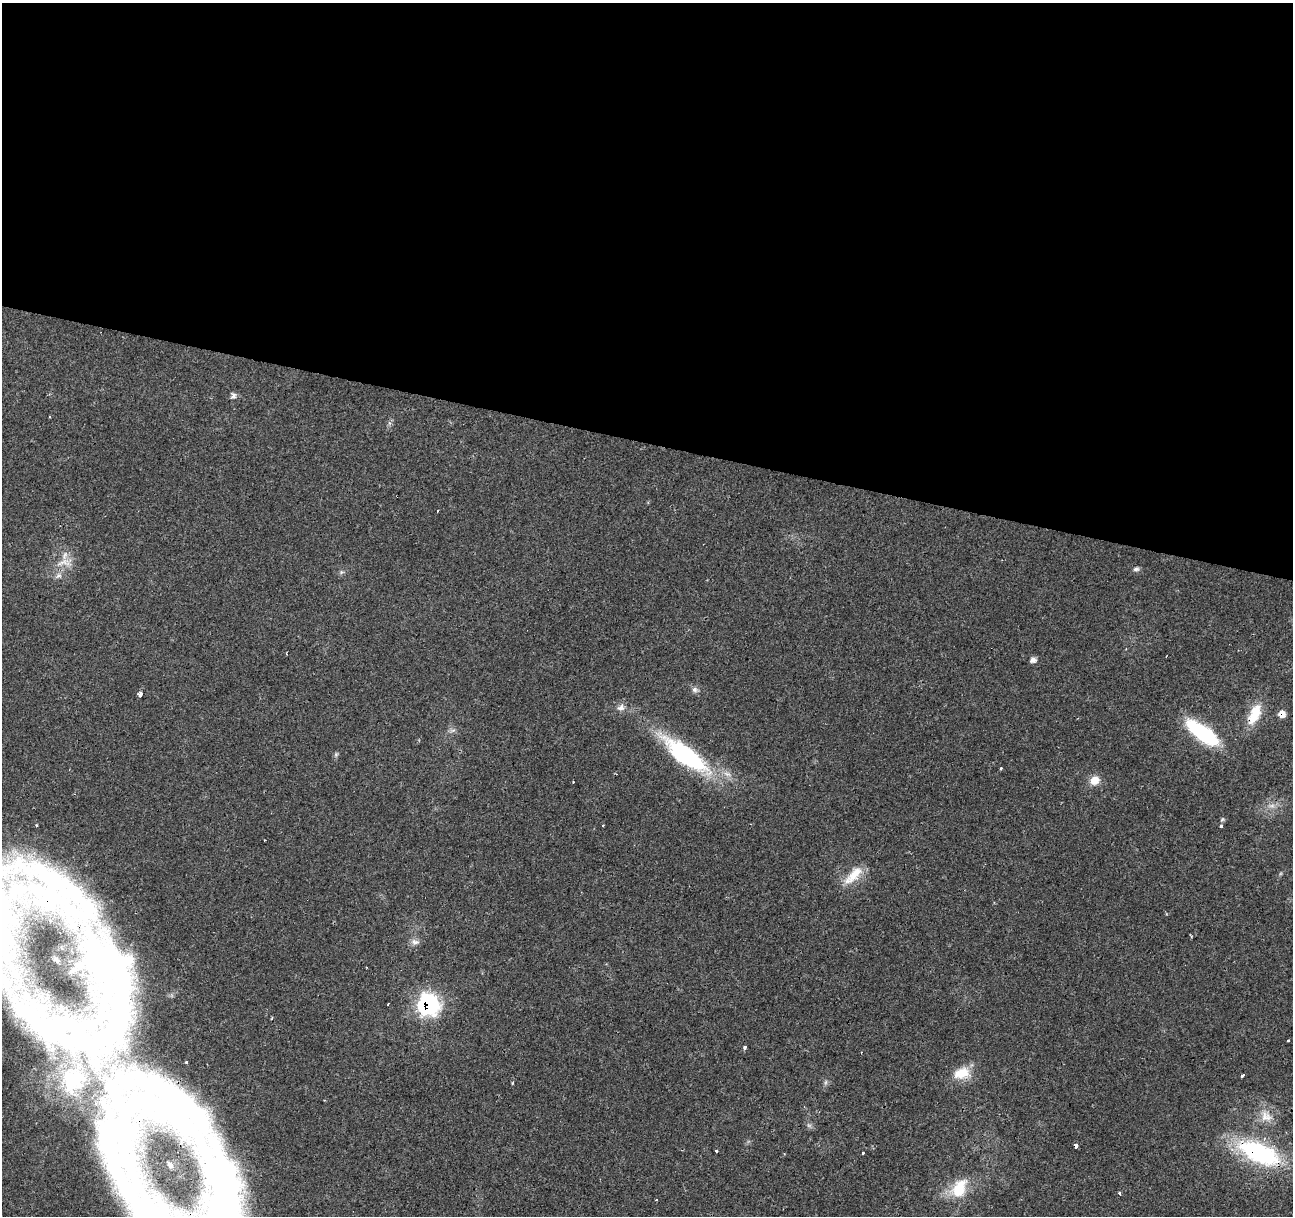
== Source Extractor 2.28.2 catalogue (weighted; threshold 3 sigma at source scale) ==
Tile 3 of 4 x 4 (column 3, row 1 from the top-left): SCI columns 2585-3875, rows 3859-5072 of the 5172 x 5351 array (HDU 1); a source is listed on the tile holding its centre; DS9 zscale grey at full resolution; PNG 1295 x 1218 px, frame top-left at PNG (2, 3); no overlay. Shown black and unused: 36% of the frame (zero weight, under 2 of 3 exposures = <1% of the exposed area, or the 3 px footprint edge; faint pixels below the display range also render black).
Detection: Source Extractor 2.28.2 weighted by HDU 2 'WHT'; one run over the whole footprint, this tile lists its part. Background 0.0242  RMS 0.004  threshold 0.0181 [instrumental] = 3 sigma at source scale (4.5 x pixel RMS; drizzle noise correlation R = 1.50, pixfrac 1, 0.0396/0.0396 arcsec/px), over >= 5 px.
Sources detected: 60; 1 too faint to see at this stretch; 2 inside a brighter object's white glare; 6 cosmic-ray / hot-pixel residue — not listed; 5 inside a brighter listed object's ellipse — not listed separately; the other 46 listed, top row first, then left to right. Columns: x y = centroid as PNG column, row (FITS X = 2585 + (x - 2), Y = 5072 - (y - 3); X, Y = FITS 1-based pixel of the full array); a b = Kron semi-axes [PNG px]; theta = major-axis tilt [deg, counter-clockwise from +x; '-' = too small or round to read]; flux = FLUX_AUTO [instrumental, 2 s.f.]
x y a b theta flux
233 396 7 6 - 1.4
50 417 3 2 - 0.31
65 555 13 6 67 2.5
62 563 18 6 15 3.1
1136 569 8 5 1 0.98
58 576 10 7 33 1.7
1126 649 3 3 - 0.31
1033 660 7 7 - 1.6
695 690 8 7 - 1.4
140 694 4 4 - 10
621 707 10 8 15 2
1255 714 29 13 65 10
1282 714 8 7 - 3.4
453 730 9 4 19 0.89
1202 733 41 15 -36 30
336 754 6 5 - 0.67
685 755 63 20 -37 49
1001 768 3 3 - 1.1
1095 780 12 10 40 4.4
1272 806 10 5 0 1.6
1223 819 6 4 70 0.55
602 825 3 2 - 0.45
1221 826 3 3 - 1.5
264 840 3 2 - 0.61
853 875 33 12 45 8
49 884 119 45 -37 130
415 942 12 8 -8 1.9
428 1005 11 10 - 110
745 1047 3 3 - 5.9
187 1063 3 3 - 2
962 1073 23 14 19 8.3
1243 1074 3 3 - 13
826 1082 7 4 71 0.72
512 1083 3 3 - 0.44
156 1106 153 34 -25 100
1266 1116 19 15 -42 5.9
123 1130 222 30 -85 140
1076 1146 3 3 - 18
716 1151 3 3 - 1.7
862 1153 3 3 - 1.5
1259 1153 47 21 -24 51
170 1165 3 2 - 0.35
959 1189 28 18 58 13
1119 1193 3 3 - 1.2
657 1200 3 3 - 1.2
228 1208 89 31 -85 140
Overlapping masked pixels (flux is a lower limit): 9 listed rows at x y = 1255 714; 1282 714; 49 884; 428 1005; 156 1106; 123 1130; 1076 1146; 1259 1153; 228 1208
Isophote crosses this tile's border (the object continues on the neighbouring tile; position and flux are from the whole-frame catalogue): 2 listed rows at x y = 49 884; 228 1208